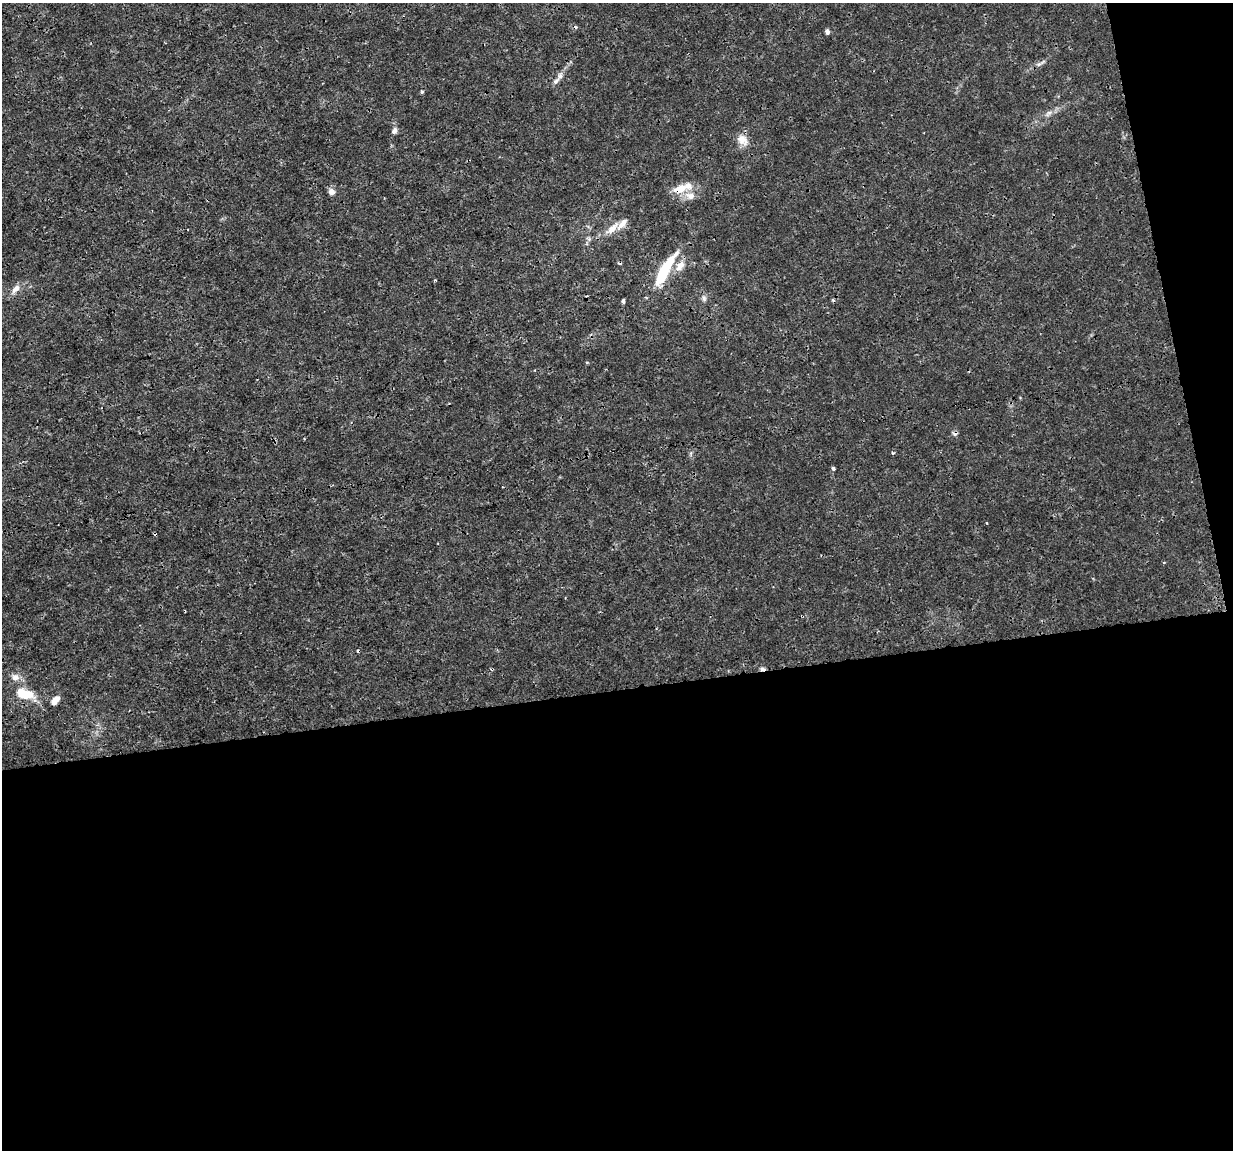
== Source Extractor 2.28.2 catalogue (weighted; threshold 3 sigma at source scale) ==
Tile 16 of 4 x 4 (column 4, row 4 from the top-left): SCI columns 3693-4923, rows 79-1226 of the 4923 x 4703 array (HDU 1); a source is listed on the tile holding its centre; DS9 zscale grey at full resolution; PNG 1235 x 1152 px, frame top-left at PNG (2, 3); no overlay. Shown black and unused: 43% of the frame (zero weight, under 3 of 4 exposures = <1% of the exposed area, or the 3 px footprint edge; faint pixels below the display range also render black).
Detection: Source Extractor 2.28.2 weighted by HDU 2 'WHT'; one run over the whole footprint, this tile lists its part. Background 0.00291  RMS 8.1e-04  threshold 0.00363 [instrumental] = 3 sigma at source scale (4.5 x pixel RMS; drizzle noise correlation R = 1.50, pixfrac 1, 0.0396/0.0396 arcsec/px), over >= 5 px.
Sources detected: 33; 1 inside a brighter object's white glare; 7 cosmic-ray / hot-pixel residue — not listed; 4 inside a brighter listed object's ellipse — not listed separately; the other 21 listed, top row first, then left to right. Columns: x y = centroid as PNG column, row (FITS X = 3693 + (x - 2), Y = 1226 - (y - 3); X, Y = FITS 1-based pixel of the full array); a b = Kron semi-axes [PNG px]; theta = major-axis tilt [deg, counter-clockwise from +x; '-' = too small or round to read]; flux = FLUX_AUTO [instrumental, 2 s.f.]
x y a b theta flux
827 32 5 4 - 0.23
1039 64 7 4 18 0.18
560 76 10 6 38 0.31
422 92 4 4 - 0.15
1049 113 11 5 40 0.3
394 131 8 6 68 0.27
742 140 16 12 -45 0.8
680 189 20 11 18 1.2
332 192 5 5 - 0.7
612 229 19 8 44 0.83
680 266 16 9 53 0.79
662 275 40 9 61 4.2
16 289 13 7 42 0.53
704 298 8 6 -75 0.24
623 301 4 3 - 0.19
893 453 4 4 - 0.079
833 468 3 3 - 0.27
492 669 4 3 - 0.1
15 677 11 9 -17 0.49
24 694 25 12 -16 2
55 701 11 7 49 0.57
Overlapping masked pixels (flux is a lower limit): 2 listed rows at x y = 680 189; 492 669